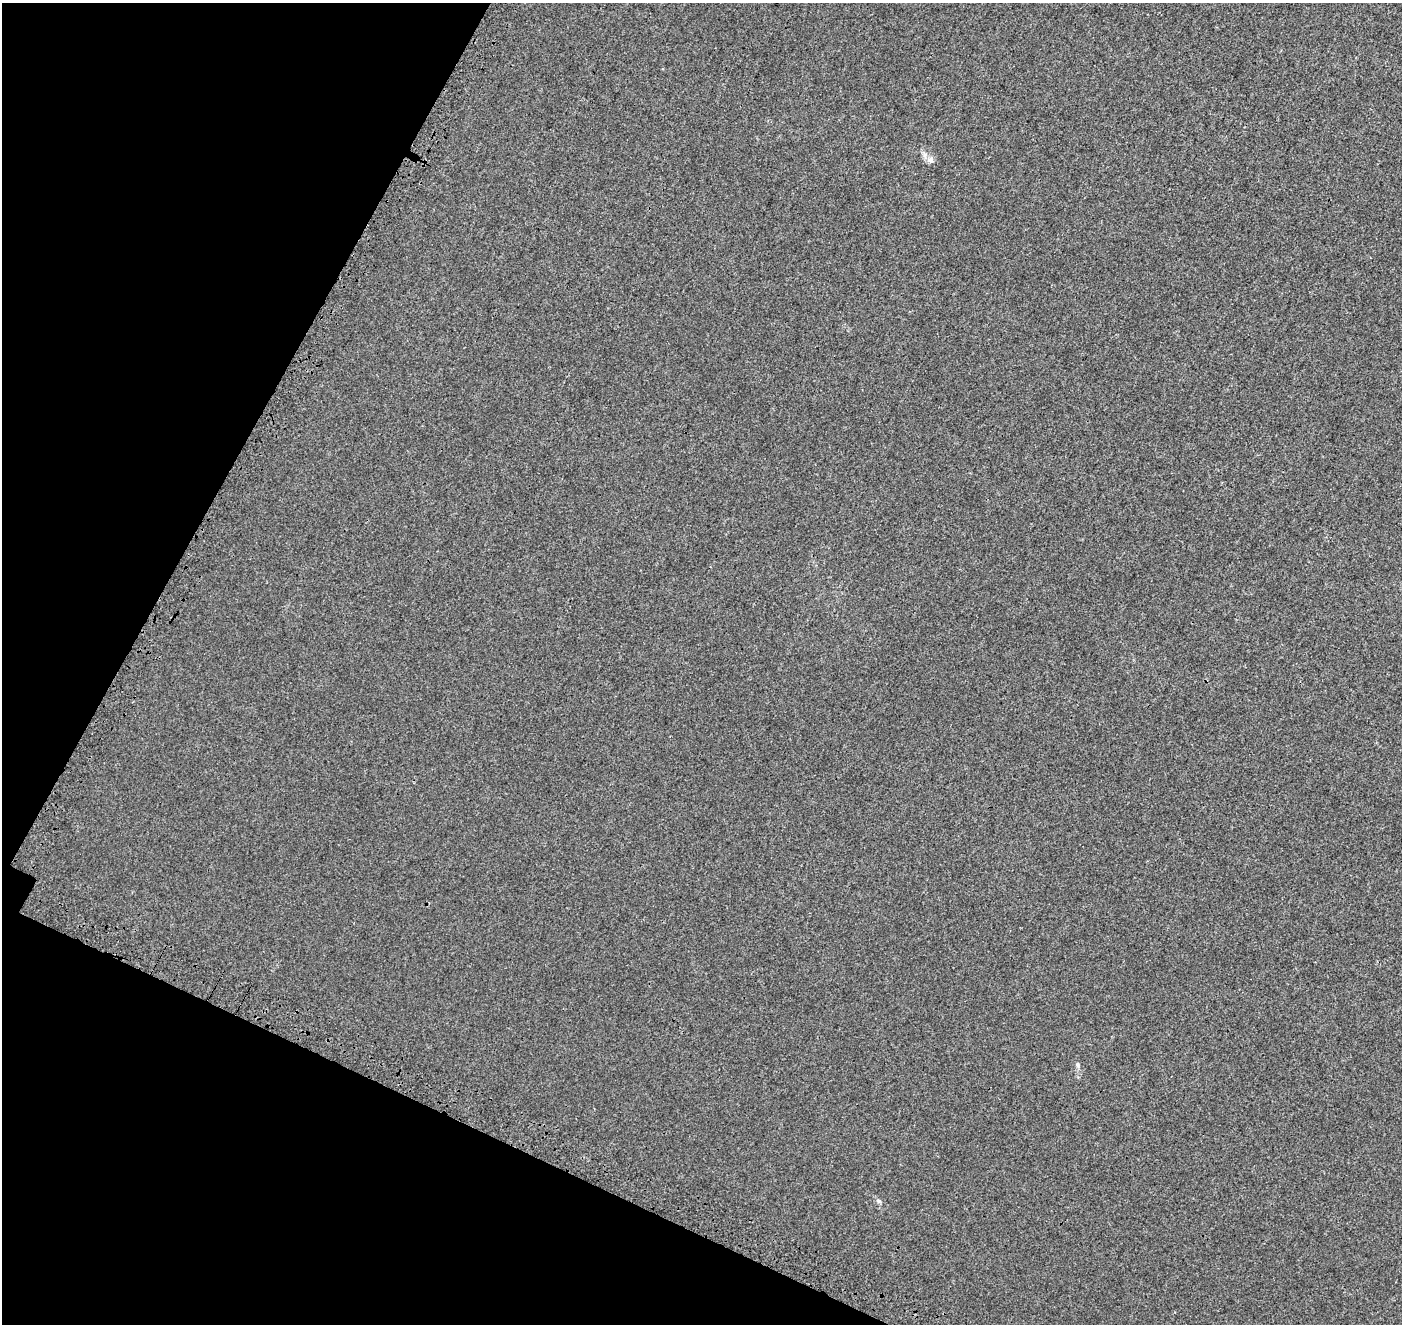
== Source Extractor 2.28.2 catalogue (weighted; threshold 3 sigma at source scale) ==
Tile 9 of 4 x 4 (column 1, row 3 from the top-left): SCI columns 142-1541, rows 1645-2966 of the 5889 x 5995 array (HDU 1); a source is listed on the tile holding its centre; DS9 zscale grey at full resolution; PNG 1404 x 1326 px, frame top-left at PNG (2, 3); no overlay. Shown black and unused: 22% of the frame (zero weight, under 3 of 4 exposures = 9% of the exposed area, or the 3 px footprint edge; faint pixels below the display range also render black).
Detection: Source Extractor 2.28.2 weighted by HDU 2 'WHT'; one run over the whole footprint, this tile lists its part. Background 0.00111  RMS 0.0037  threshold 0.0167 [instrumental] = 3 sigma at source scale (4.5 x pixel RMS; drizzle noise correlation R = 1.50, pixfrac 1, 0.0396/0.0396 arcsec/px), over >= 5 px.
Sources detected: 3; all 3 listed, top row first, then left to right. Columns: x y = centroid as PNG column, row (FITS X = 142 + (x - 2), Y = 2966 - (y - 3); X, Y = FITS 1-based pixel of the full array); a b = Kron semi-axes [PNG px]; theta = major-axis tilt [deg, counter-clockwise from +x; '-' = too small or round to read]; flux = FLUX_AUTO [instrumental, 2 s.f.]
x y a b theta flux
930 160 9 9 - 1.5
1077 1065 8 4 -81 0.67
878 1201 7 5 -21 0.72